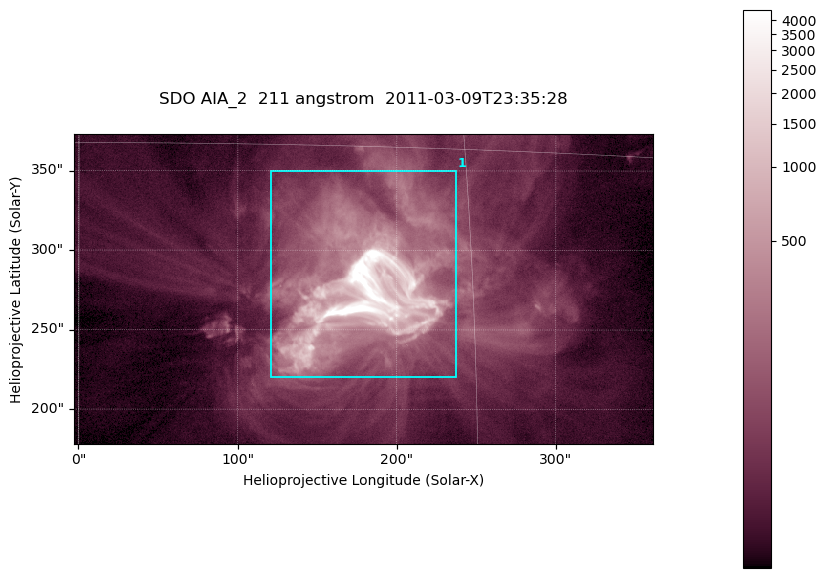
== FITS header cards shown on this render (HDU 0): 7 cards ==
TELESCOP= 'SDO     '           /
INSTRUME= 'AIA_2   '           /
WAVELNTH=                  211 /
WAVEUNIT= 'angstrom'           /
DATE-OBS= '2011-03-09T23:35:28.22' /
CTYPE1  = 'HPLN-TAN'           /
CTYPE2  = 'HPLT-TAN'           /

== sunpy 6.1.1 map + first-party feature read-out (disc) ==
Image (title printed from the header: SDO AIA_2  211 angstrom  2011-03-09T23:35:28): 606 x 324 px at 0.601 arcsec/px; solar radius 967 arcsec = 1609 px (partial field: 2.4% of the solar disc is inside the frame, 100% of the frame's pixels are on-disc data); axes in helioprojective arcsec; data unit not stated in the header (colour bar unlabelled)
Pointing: header CRPIX1/2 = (2040.79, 2040.71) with CRVAL1/2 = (0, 0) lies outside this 606 x 324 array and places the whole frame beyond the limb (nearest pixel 1.39 R_sun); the SolarSoft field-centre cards XCEN/YCEN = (178.9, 275.7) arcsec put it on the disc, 1862 arcsec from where CRPIX/CRVAL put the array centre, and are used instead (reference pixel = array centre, CRVAL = XCEN/YCEN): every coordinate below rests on XCEN/YCEN
Orientation: roll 0.0565 deg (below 1 deg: not rotated)
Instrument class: DISC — disc imager (sunpy class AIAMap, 211 A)
Bright regions (active regions / flare kernels): reference = the on-disc median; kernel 5 px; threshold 5 sigma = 186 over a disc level ~44.1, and >= 1.15x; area >= 196 px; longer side >= 4 px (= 2.4 arcsec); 1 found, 1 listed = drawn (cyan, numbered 1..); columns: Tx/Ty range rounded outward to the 2 arcsec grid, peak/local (2 s.f.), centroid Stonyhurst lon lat
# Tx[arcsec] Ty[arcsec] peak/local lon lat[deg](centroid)
1 120..238 220..350 265 +11 +9